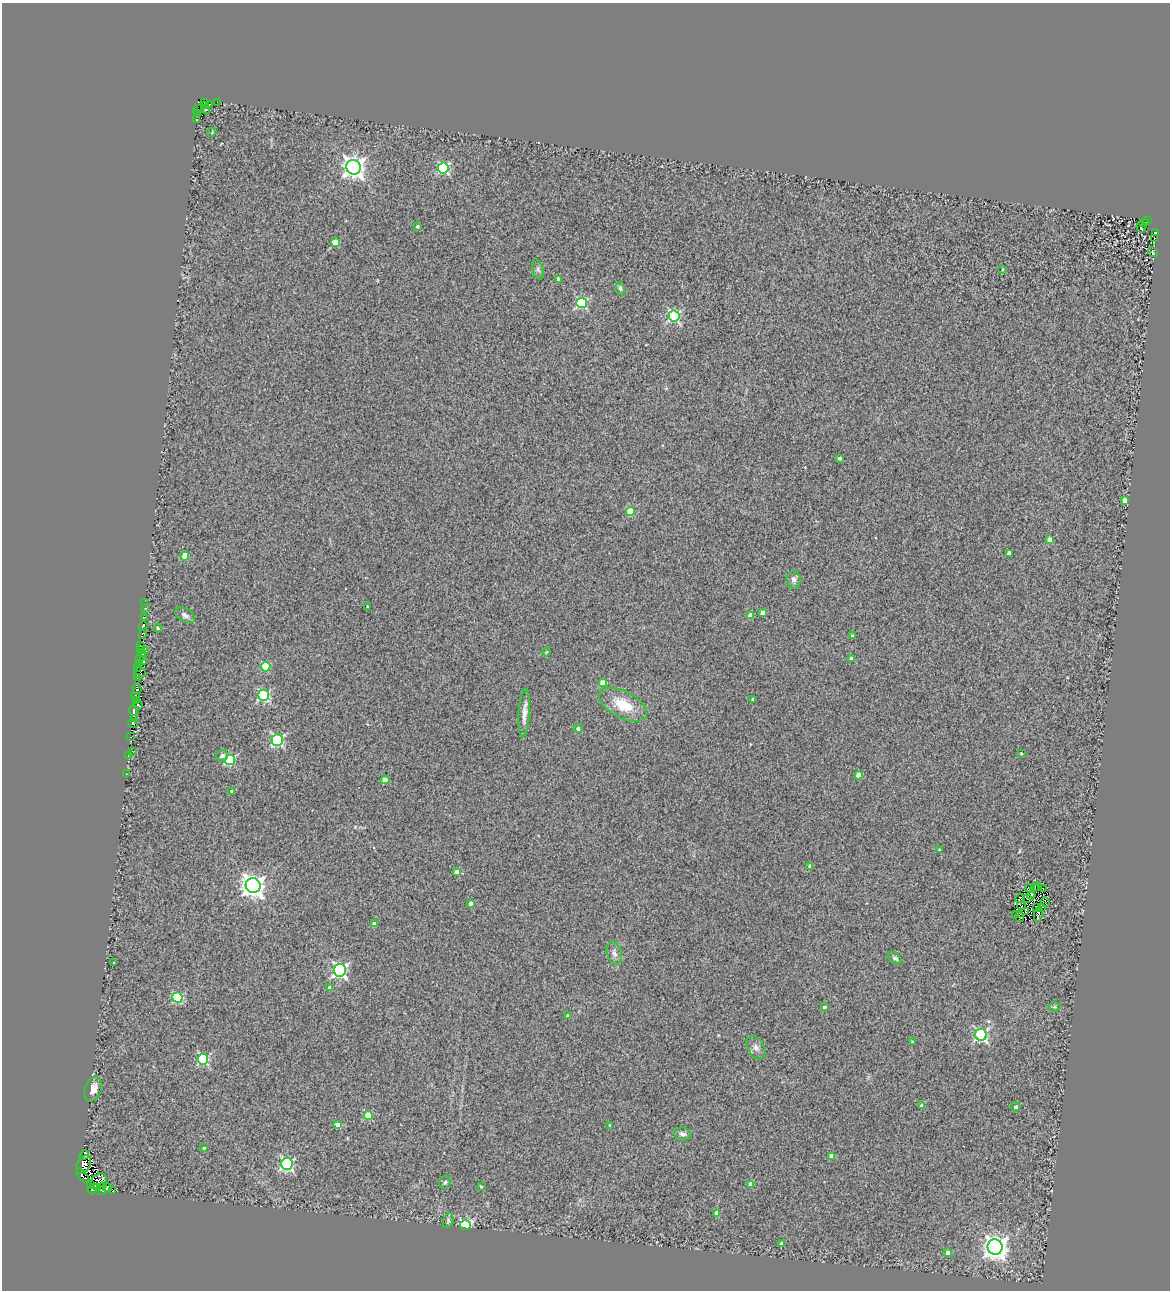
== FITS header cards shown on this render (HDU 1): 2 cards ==
NAXIS1  =                 1168
NAXIS2  =                 1288

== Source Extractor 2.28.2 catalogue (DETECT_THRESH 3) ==
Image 1168 x 1288 px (HDU 1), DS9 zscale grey, 1 PNG px = 1 image px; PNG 1172 x 1292 px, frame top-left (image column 1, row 1288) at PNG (2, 3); each listed source drawn as its Kron ellipse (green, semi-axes under 4 px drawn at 4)
Background 0.519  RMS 0.49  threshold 1.48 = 3 sigma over >= 5 px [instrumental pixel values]
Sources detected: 152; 9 with non-positive FLUX_AUTO (blend fragments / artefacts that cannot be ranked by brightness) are neither listed nor drawn; the other 143 listed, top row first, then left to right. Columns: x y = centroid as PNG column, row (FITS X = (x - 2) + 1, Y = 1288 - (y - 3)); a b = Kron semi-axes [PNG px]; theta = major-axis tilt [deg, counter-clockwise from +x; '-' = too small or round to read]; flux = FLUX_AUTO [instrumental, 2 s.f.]
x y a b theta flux
217 102 2 2 - 8.4
204 103 3 2 - 73
209 105 3 2 - 120
205 106 3 2 - 110
198 110 5 3 - 520
206 110 2 2 - 57
197 114 3 3 - 380
197 120 4 2 - 43
212 132 5 3 - 29
354 167 7 7 - 24000
443 168 5 5 - 3900
1147 220 3 2 - 260
1144 223 4 2 - 23
417 226 3 3 - 54
1141 228 5 2 - 36
1156 232 3 3 - 430
1155 238 3 2 - 46
336 243 4 4 - 890
1153 252 5 3 - 28
538 269 10 5 -75 95
1003 269 3 3 - 30
559 279 4 3 - 140
620 288 6 4 -74 80
582 303 5 5 - 3000
674 316 5 5 - 4500
839 458 4 3 - 79
1125 500 4 4 - 360
630 511 4 4 - 1400
1050 540 4 4 - 390
1009 553 4 4 - 200
185 556 4 4 - 1000
794 580 9 7 -87 140
145 603 2 2 - 15
367 606 4 2 - 24
145 608 3 3 - 32
763 613 4 4 - 290
185 615 11 6 -31 130
750 615 4 4 - 350
144 617 3 2 - 39
143 626 4 3 - 1000
158 628 4 4 - 45
142 634 3 3 - 890
852 636 3 3 - 82
141 646 3 2 - 71
140 649 3 2 - 37
145 651 3 3 - 220
546 652 4 4 - 29
143 654 3 2 - 550
139 659 4 3 - 890
851 659 4 3 - 200
143 661 4 2 - 300
140 664 3 2 - 230
138 667 2 2 - 42
266 667 5 4 - 1600
140 673 5 5 - 820
137 678 3 2 - 100
603 683 4 4 - 800
137 689 6 3 -74 1200
264 695 5 5 - 3900
135 696 4 2 - 450
752 699 3 3 - 39
136 701 3 2 - 360
138 705 5 3 - 520
623 705 26 13 -27 940
133 710 5 3 - 93
524 713 24 5 87 270
135 719 4 2 - 440
133 723 5 2 - 93
578 729 4 4 - 100
130 737 3 2 - 120
277 740 6 5 - 4600
132 751 2 2 - 22
1021 754 3 3 - 37
128 756 3 2 - 58
222 756 6 5 - 130
230 760 5 5 - 2400
126 774 3 2 - 7.5
859 775 4 4 - 480
385 780 4 4 - 570
232 791 3 3 - 59
939 850 3 3 - 32
810 866 4 3 - 110
456 872 4 4 - 240
253 886 7 7 - 25000
1034 887 3 2 - 13
1038 887 4 2 - 56
1029 888 4 2 - 7.1
1043 888 3 2 - 38
1031 895 4 2 - 40
1020 898 5 2 - 11
1027 898 3 2 - 20
1045 902 5 2 - 18
471 903 4 4 - 140
1021 906 4 2 - 31
1037 907 3 2 - 40
1041 907 3 2 - 38
1026 912 3 2 - 41
1015 914 2 2 - 20
1038 914 7 2 80 24
1020 917 5 3 - 3.5
374 924 4 4 - 240
614 953 11 7 -74 160
895 958 8 5 -39 86
113 963 3 2 - 32
340 970 6 6 - 7500
330 988 4 4 - 190
177 998 5 5 - 2800
824 1007 4 4 - 66
1054 1007 6 5 - 45
568 1016 4 3 - 160
981 1035 6 6 - 5400
913 1042 3 3 - 78
756 1048 13 8 -58 170
203 1059 5 5 - 2600
93 1089 13 8 70 280
922 1105 4 4 - 140
1015 1107 5 4 - 86
368 1115 4 4 - 910
338 1125 4 4 - 320
610 1125 3 2 - 26
682 1134 8 6 -8 120
204 1148 3 3 - 31
84 1155 5 3 - 90
832 1156 4 4 - 290
287 1164 6 6 - 5300
84 1165 10 6 59 3300
83 1176 9 3 -49 2600
99 1181 9 6 39 990
445 1182 7 5 57 67
750 1184 4 4 - 360
90 1185 3 2 - 470
481 1187 4 4 - 34
98 1188 2 2 - 220
107 1188 4 4 - 580
93 1189 6 3 47 1600
102 1189 6 3 80 1200
112 1191 3 2 - 1300
717 1213 4 4 - 340
448 1220 8 5 71 61
466 1225 5 5 - 3400
781 1244 3 3 - 100
995 1247 7 7 - 31000
948 1253 4 4 - 240
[9 non-positive-flux detections neither listed nor drawn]